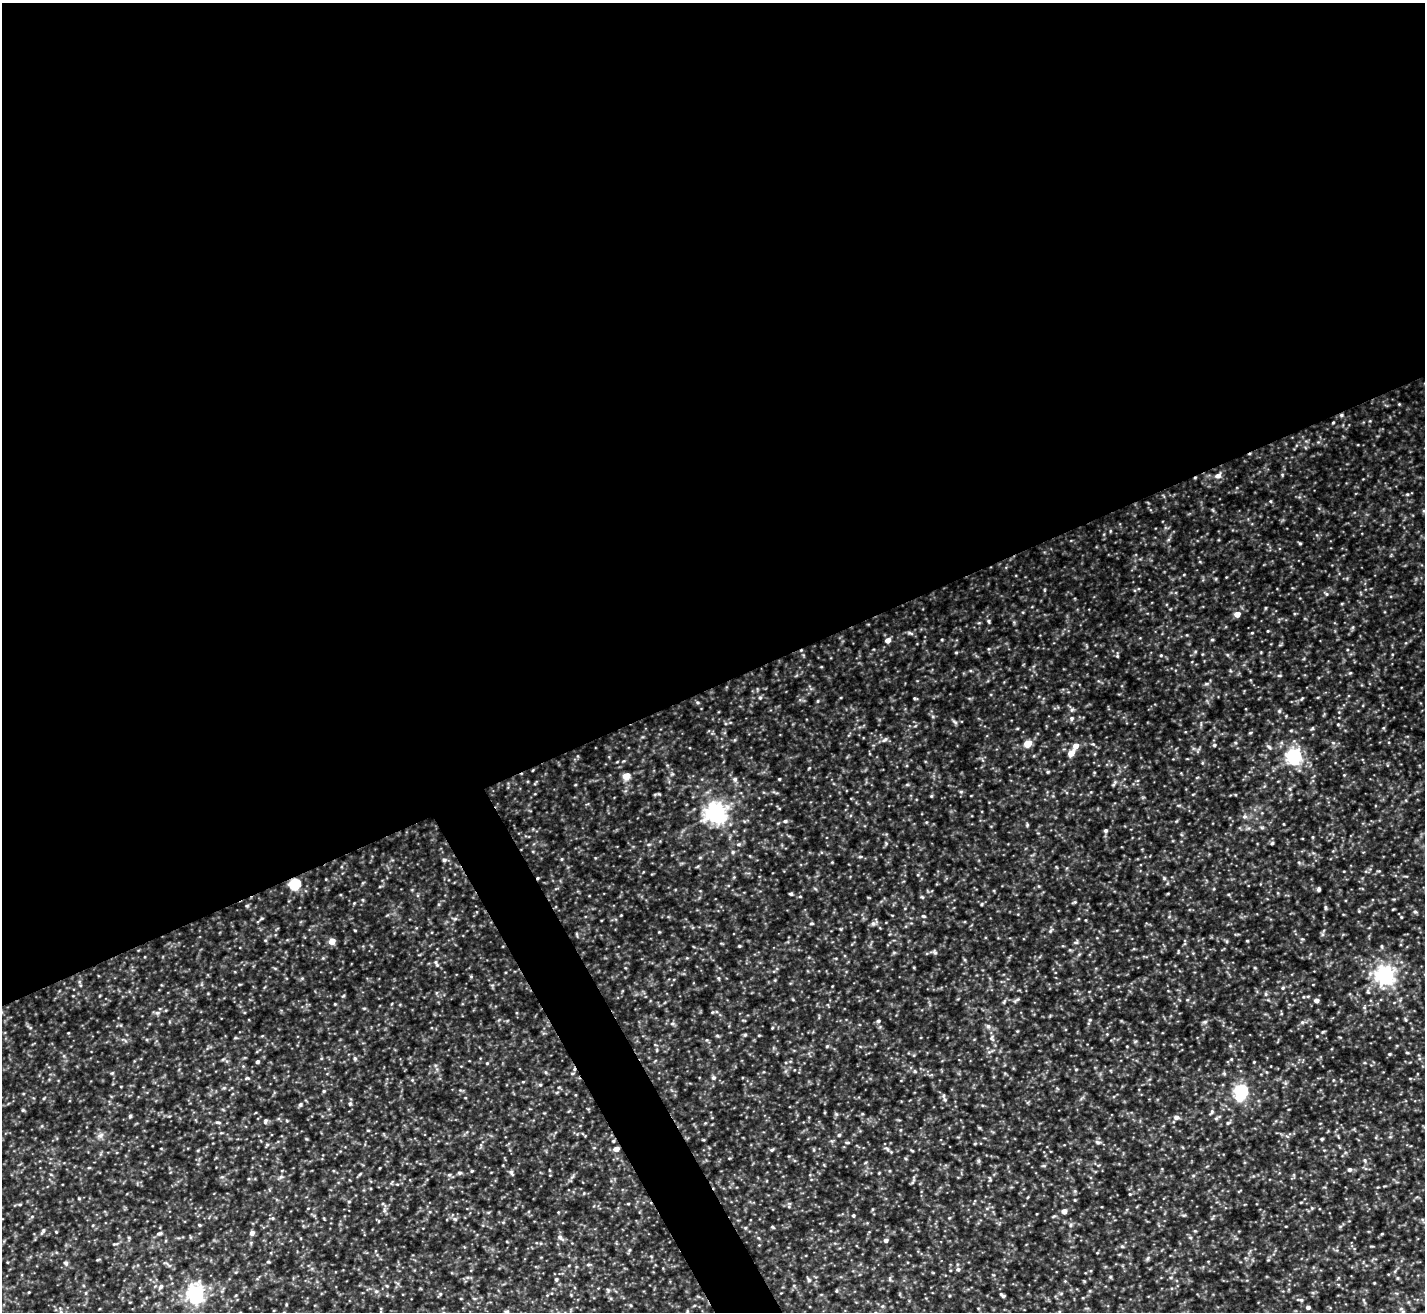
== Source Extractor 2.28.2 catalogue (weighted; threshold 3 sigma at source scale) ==
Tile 2 of 4 x 4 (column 2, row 1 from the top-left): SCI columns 1424-2846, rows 4086-5395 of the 5696 x 5683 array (HDU 1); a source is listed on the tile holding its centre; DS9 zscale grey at full resolution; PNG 1427 x 1314 px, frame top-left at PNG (2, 3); no overlay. Shown black and unused: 54% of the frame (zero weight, under 3 of 5 exposures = <1% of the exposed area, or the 3 px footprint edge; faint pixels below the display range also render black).
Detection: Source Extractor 2.28.2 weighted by HDU 2 'WHT'; one run over the whole footprint, this tile lists its part. Background 0.232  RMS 0.028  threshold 0.126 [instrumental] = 3 sigma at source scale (4.5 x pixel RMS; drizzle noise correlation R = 1.50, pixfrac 1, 0.05/0.05 arcsec/px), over >= 5 px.
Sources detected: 216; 2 cosmic-ray / hot-pixel residue — not listed; the other 214 listed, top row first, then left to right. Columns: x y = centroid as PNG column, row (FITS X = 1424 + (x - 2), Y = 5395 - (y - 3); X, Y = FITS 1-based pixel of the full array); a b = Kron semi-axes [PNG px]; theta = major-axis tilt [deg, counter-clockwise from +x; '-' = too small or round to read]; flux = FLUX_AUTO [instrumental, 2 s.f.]
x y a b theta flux
1399 404 4 4 - 2.2
1341 415 5 4 - 4.6
1333 422 3 3 - 2.2
1282 475 5 3 - 2.8
1218 476 8 6 26 13
1407 494 5 4 - 3.4
1270 501 5 3 - 2.6
1424 511 5 4 - 4.1
1300 543 5 4 - 3.2
1326 594 5 4 - 3.7
1265 608 5 3 - 2.5
1237 614 5 5 - 22
988 621 6 5 - 4.1
1353 627 6 4 71 3.5
1268 631 4 3 - 2.2
910 633 10 4 -26 5.3
1252 633 4 3 - 2.3
888 640 5 5 - 16
1212 640 5 3 - 2.9
956 652 5 3 - 2.6
1161 655 4 4 - 2.8
1117 656 5 5 - 3.5
821 667 4 3 - 1.9
1350 673 4 4 - 2.9
1279 675 6 4 -1 3.3
1206 684 6 4 1 3.9
760 697 6 4 74 4.6
915 698 5 4 - 2.9
1302 699 6 4 44 3.3
818 701 5 3 - 2.5
1279 711 5 5 - 4
1071 718 7 7 - 7
955 722 9 4 -35 4.9
1338 724 5 3 - 2.7
1312 728 6 4 59 3.5
1250 733 5 4 - 3.2
885 740 9 5 40 6.3
1027 743 5 5 - 60
1093 744 5 4 - 2.9
1214 745 5 4 - 4.6
1076 746 6 5 - 21
1269 747 9 4 -38 6
1071 753 6 5 - 30
1294 756 6 6 - 680
1048 772 5 4 - 3
1344 775 4 4 - 2
626 776 5 5 - 47
735 779 7 6 - 7.1
779 779 3 3 - 2.8
1115 782 8 4 75 5
961 792 5 5 - 3.9
931 796 4 4 - 3.1
716 813 8 7 - 1500
1244 816 8 6 1 7.4
785 821 5 4 - 4.7
1262 828 6 4 0 3.6
1106 830 5 5 - 5.2
1313 837 5 3 - 2.5
1272 843 5 4 - 4.4
649 844 5 3 - 3.2
738 844 6 5 - 5.1
733 852 5 5 - 3.9
860 857 6 3 19 2.7
561 859 5 3 - 2.5
444 860 6 5 - 5.8
538 878 4 3 - 3
1164 878 5 5 - 3.6
295 884 6 5 - 220
1319 889 5 4 - 5.5
791 894 5 3 - 3.8
800 896 5 3 - 2.5
922 897 6 4 -44 3.4
1074 902 6 4 21 3.3
354 903 4 4 - 2.1
982 904 4 4 - 3
247 906 6 4 1 3.3
1325 907 7 4 -85 4.1
1359 911 4 4 - 2.6
1415 911 5 5 - 4.6
923 916 5 4 - 3.3
1401 917 4 4 - 2.6
262 918 6 3 19 3.2
455 919 7 4 1 4.4
1086 920 4 3 - 1.8
811 923 6 3 1 2.9
873 923 7 6 - 7
355 930 4 3 - 2
1050 931 6 4 45 4.2
332 941 5 4 - 34
1247 941 3 3 - 2.7
1076 942 7 5 28 4.5
739 946 4 3 - 2.9
1381 946 6 4 -89 3.3
894 952 6 4 1 3.3
935 952 7 5 -66 5.1
436 963 12 5 -60 7.5
1255 968 5 3 - 2.6
1385 975 7 7 - 1200
718 978 5 4 - 3
1283 988 6 4 23 3.9
1368 992 6 4 -44 3.4
1266 994 5 5 - 4.5
343 996 5 4 - 2.9
1308 996 5 3 - 2.9
1017 999 8 4 36 4.9
1316 1000 5 4 - 12
157 1013 7 5 -18 6.3
1405 1019 5 3 - 3.1
1090 1020 5 4 - 3.4
878 1021 5 4 - 4.4
1205 1022 6 5 - 5.4
1302 1022 6 5 - 5.1
672 1023 7 5 2 5.8
988 1026 8 6 -74 7.5
772 1028 4 3 - 2.3
1323 1031 6 3 21 2.6
745 1035 5 4 - 3.4
759 1035 4 3 - 2.5
1317 1036 3 3 - 2.1
992 1038 9 7 -84 8.3
827 1046 5 4 - 2.7
1407 1052 5 3 - 2.6
1389 1054 4 4 - 3
355 1058 6 5 - 4.4
257 1062 4 4 - 5.5
1254 1062 4 3 - 2.2
487 1063 4 4 - 2.4
1076 1069 5 3 - 2.3
545 1072 5 3 - 2.6
112 1073 5 4 - 3
247 1078 6 4 0 3.6
714 1078 6 5 - 5.2
412 1080 4 4 - 2.9
523 1082 5 3 - 2.3
324 1091 4 4 - 3.2
1241 1091 7 6 - 380
44 1098 5 3 - 2.5
945 1100 7 4 -59 5.8
350 1104 6 4 69 4.3
300 1105 6 5 - 4.7
23 1110 5 4 - 3.1
1212 1112 8 4 63 4.5
130 1116 4 4 - 4
1176 1117 7 6 - 11
1216 1118 6 4 18 4.2
265 1121 7 5 80 5
218 1122 9 3 -11 4.7
368 1130 5 3 - 2.3
101 1135 9 5 36 8.7
839 1135 4 4 - 3.8
1322 1139 4 4 - 2.8
847 1142 7 3 0 3.5
1097 1142 8 5 -26 6.3
975 1143 5 3 - 2.3
267 1145 6 4 0 3.5
616 1149 5 4 - 24
887 1149 7 5 -46 5.9
772 1150 6 4 4 4.5
912 1151 5 3 - 2.5
1365 1160 5 3 - 3.5
1044 1166 6 4 0 3.5
1349 1170 5 5 - 7.1
472 1171 4 3 - 2.8
459 1173 6 5 - 4.2
511 1173 10 4 -63 5.4
360 1174 6 3 70 2.9
449 1175 6 5 - 4.7
914 1177 4 4 - 3.6
584 1193 5 3 - 2.2
1130 1194 4 4 - 2.2
79 1199 5 3 - 2.5
1075 1200 5 3 - 2.2
1301 1202 5 3 - 2
20 1204 5 3 - 3.1
628 1204 5 3 - 2.4
308 1208 4 2 - 1.8
384 1210 6 5 - 5.8
1064 1211 5 4 - 16
853 1215 3 3 - 4
272 1218 5 5 - 3.8
455 1219 6 5 - 5
199 1225 5 3 - 2.5
773 1227 5 4 - 3.1
43 1232 9 4 53 5
159 1233 8 4 10 5.6
252 1233 5 5 - 10
1382 1234 4 3 - 2.2
560 1238 12 5 -38 7.9
886 1240 4 4 - 8.5
115 1244 8 3 0 3.4
1122 1246 5 4 - 3.6
629 1250 6 4 88 3.5
1097 1253 5 3 - 2
268 1262 5 3 - 2.9
66 1263 7 6 - 5.5
168 1265 13 4 -38 6.1
588 1265 5 4 - 4
958 1269 6 5 - 5.9
1110 1277 5 4 - 3.2
556 1279 5 4 - 3.6
890 1279 6 4 -89 4
809 1280 6 5 - 5.1
161 1286 7 5 46 7.1
608 1290 6 4 -46 3.7
376 1291 6 4 -42 4.4
836 1291 5 3 - 2.6
29 1292 4 3 - 2
195 1294 7 6 - 1000
1003 1295 6 4 -34 5.8
1301 1300 5 4 - 4.1
1308 1307 4 4 - 6.9
1403 1311 5 5 - 3.5
61 1312 6 4 -90 3.9
506 1312 7 3 0 3.8
Overlapping masked pixels (flux is a lower limit): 4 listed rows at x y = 1341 415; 538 878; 295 884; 616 1149
Isophote crosses this tile's border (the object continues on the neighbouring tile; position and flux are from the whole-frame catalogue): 2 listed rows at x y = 1424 511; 61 1312
Unlisted compact peaks at least as high as the median listed source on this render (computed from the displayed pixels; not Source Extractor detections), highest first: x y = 1228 1123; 1027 825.